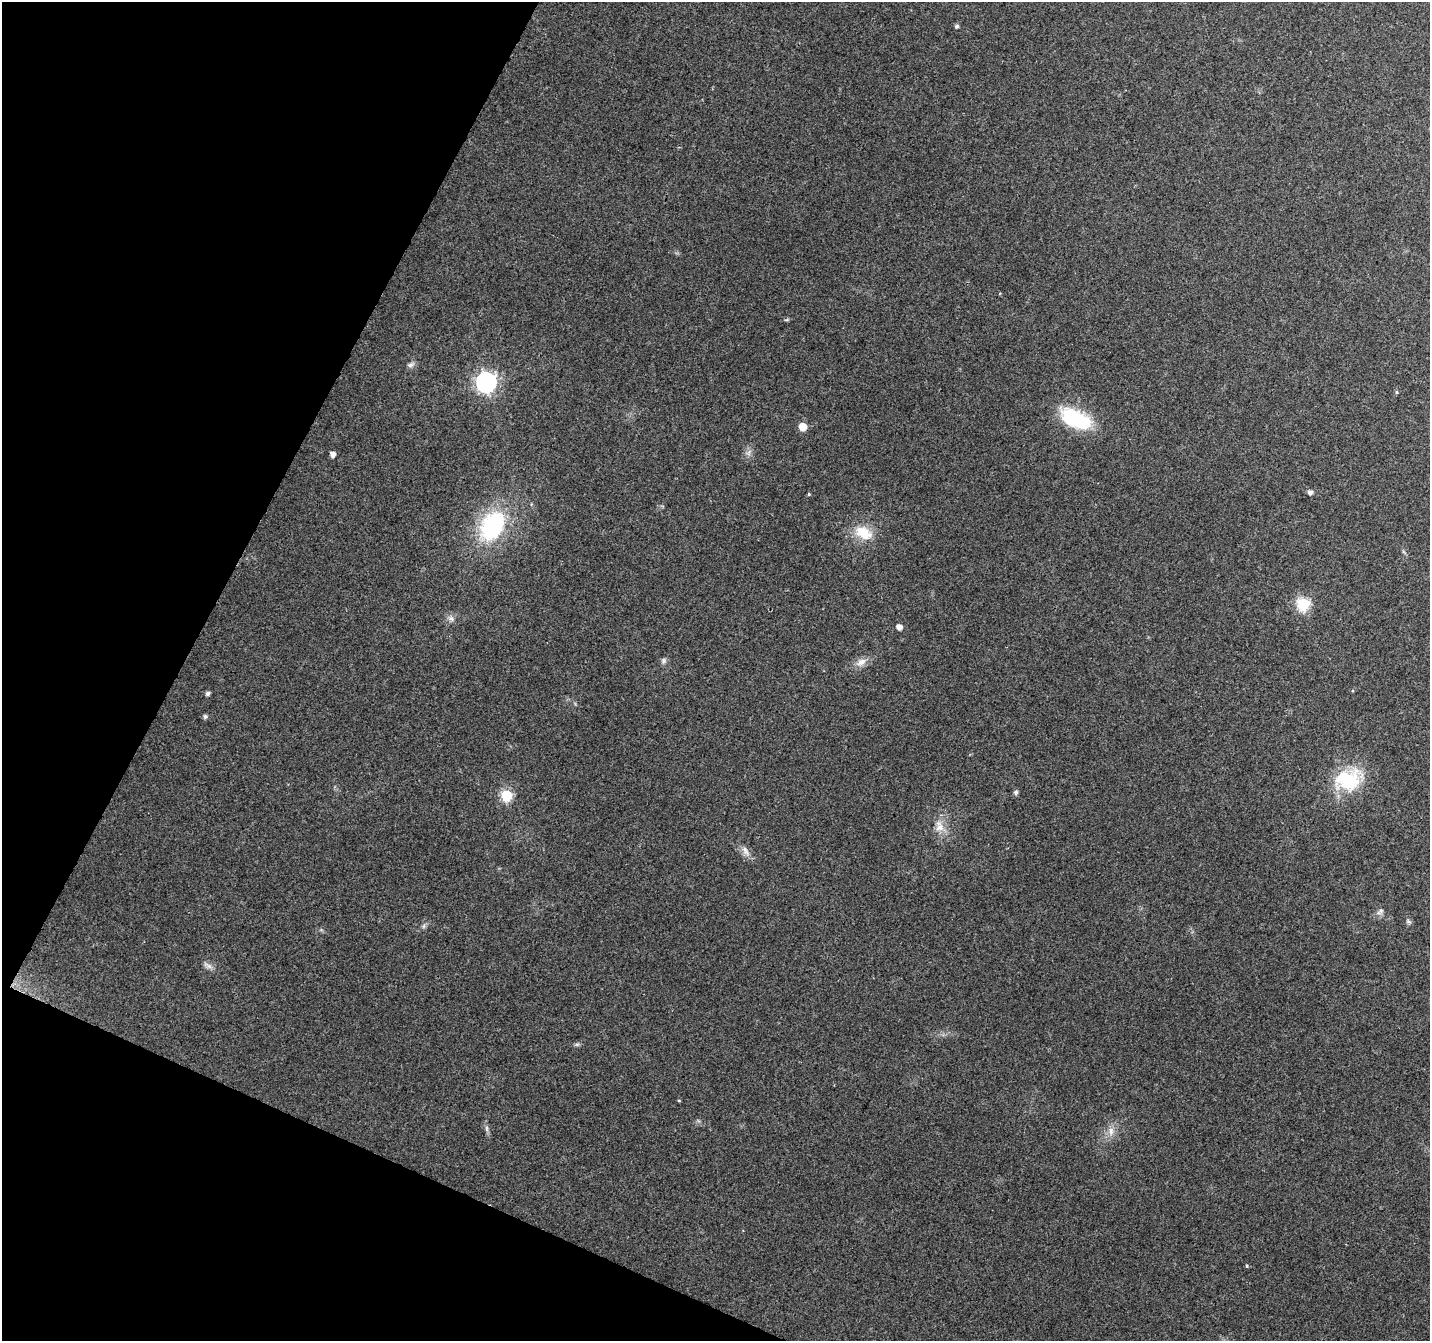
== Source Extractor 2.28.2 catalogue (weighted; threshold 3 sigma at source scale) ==
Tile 9 of 4 x 4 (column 1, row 3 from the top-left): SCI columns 9-1436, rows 1611-2949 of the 5729 x 5834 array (HDU 1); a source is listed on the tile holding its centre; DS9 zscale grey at full resolution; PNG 1432 x 1343 px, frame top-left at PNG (2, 2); no overlay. Shown black and unused: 21% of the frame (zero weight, under 3 of 4 exposures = <1% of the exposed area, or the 3 px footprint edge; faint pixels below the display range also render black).
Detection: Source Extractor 2.28.2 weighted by HDU 2 'WHT'; one run over the whole footprint, this tile lists its part. Background 0.104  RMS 0.0058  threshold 0.026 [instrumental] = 3 sigma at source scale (4.5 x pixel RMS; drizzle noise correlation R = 1.50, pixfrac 1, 0.0396/0.0396 arcsec/px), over >= 5 px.
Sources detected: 30; all 30 listed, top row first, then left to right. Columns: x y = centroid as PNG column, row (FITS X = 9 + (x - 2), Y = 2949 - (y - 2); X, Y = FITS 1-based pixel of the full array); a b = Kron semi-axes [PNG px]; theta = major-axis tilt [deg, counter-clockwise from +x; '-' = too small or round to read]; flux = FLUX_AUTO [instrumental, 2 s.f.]
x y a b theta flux
956 26 5 4 - 1.2
411 365 10 6 31 1.9
486 382 8 7 - 270
1397 392 5 3 - 0.66
1076 419 38 18 -27 37
802 427 6 5 - 10
333 454 5 4 - 3.2
1310 492 5 5 - 2
809 494 4 3 - 0.53
493 526 31 22 60 58
863 533 23 15 -29 13
1303 604 6 6 - 71
451 618 9 6 -48 2.1
899 627 5 4 - 3.4
664 661 6 6 - 1.4
861 662 15 9 28 4.4
208 693 5 4 - 1.8
205 716 5 5 - 1.5
1348 780 36 28 13 32
1016 792 6 5 - 1.2
506 795 6 6 - 53
939 826 17 11 -73 6.4
745 851 15 6 -67 3.2
1381 911 8 6 -73 1.5
424 926 7 4 88 1.1
208 966 14 5 -32 2.3
679 1101 4 3 - 0.47
487 1128 9 4 -82 1.5
1111 1131 11 6 -81 3.1
1247 1266 4 4 - 0.63